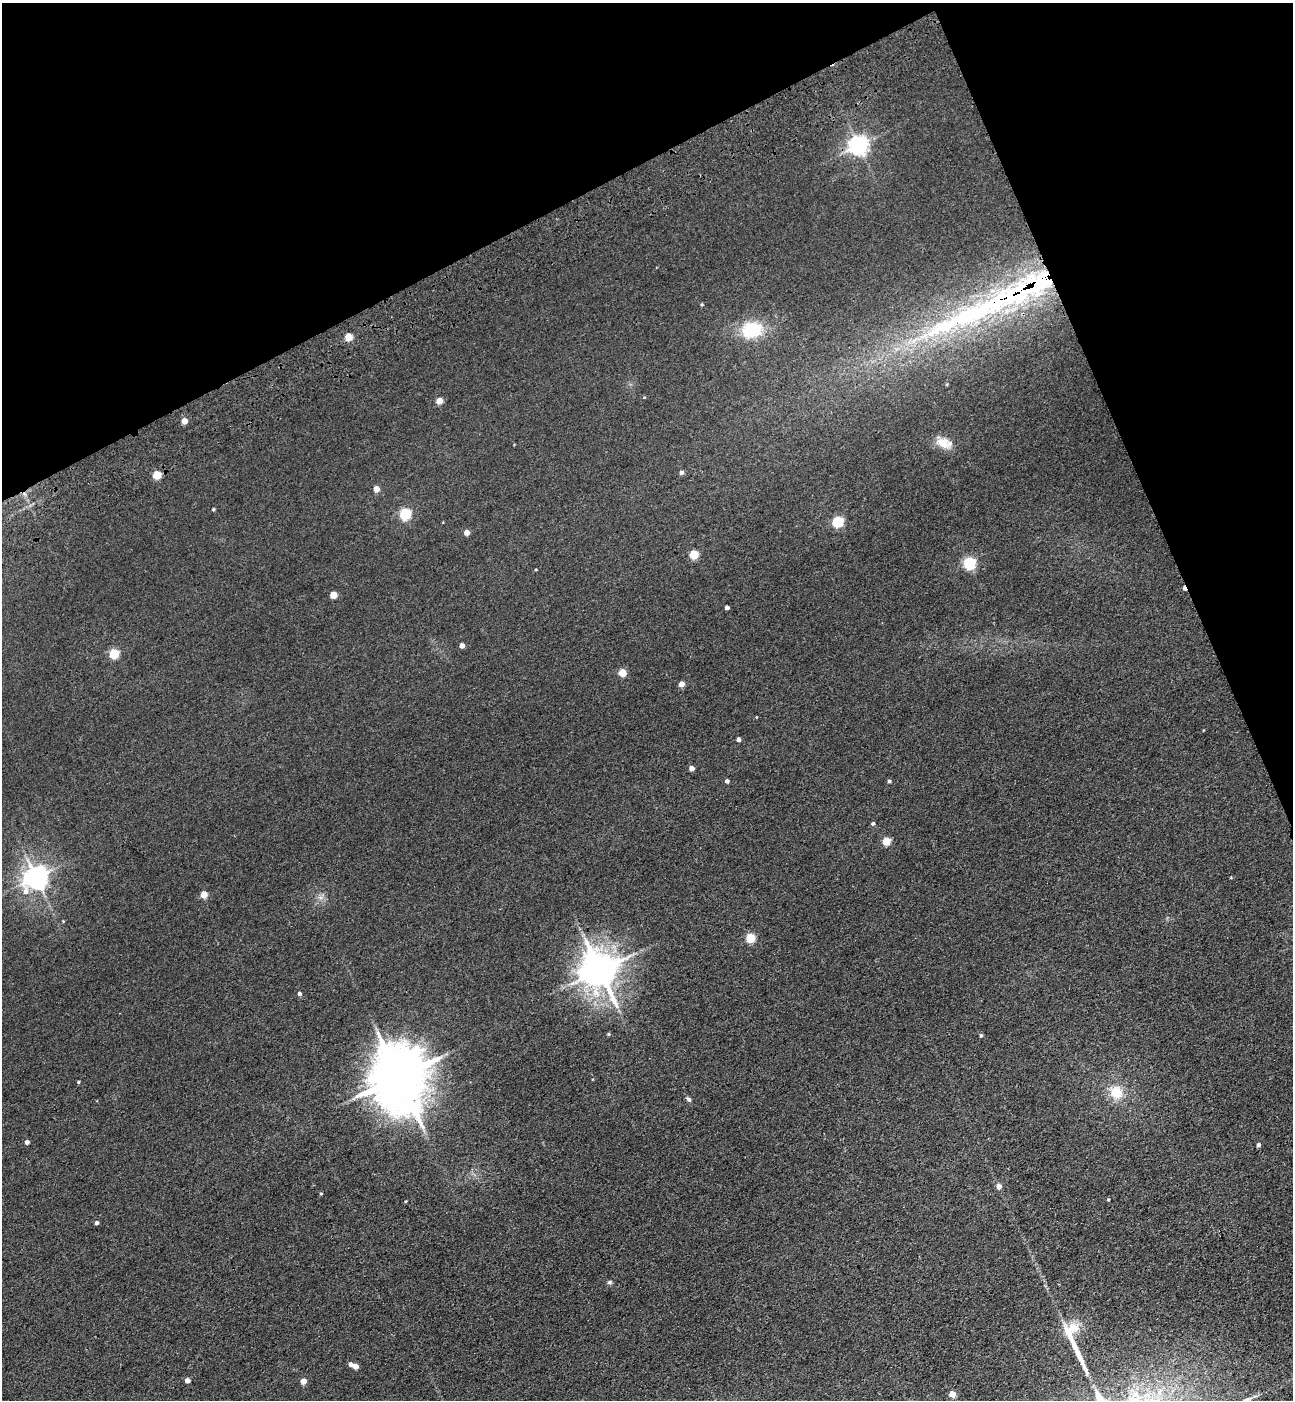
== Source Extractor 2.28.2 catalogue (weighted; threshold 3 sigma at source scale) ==
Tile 3 of 4 x 4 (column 3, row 1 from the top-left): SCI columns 2929-4219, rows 4306-5703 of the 5727 x 5814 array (HDU 1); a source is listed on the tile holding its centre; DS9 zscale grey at full resolution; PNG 1295 x 1402 px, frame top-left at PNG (2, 3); no overlay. Shown black and unused: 21% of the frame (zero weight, under 3 of 4 exposures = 6% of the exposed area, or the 3 px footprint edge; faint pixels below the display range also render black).
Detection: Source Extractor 2.28.2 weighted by HDU 2 'WHT'; one run over the whole footprint, this tile lists its part. Background 0.0395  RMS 0.0066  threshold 0.0299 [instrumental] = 3 sigma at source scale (4.5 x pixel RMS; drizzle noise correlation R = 1.50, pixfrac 1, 0.05/0.05 arcsec/px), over >= 5 px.
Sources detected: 60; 1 cosmic-ray / hot-pixel residue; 1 long thin detection or spike segment (spike, bleed or trail) — not listed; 4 inside a brighter listed object's ellipse — not listed separately; the other 54 listed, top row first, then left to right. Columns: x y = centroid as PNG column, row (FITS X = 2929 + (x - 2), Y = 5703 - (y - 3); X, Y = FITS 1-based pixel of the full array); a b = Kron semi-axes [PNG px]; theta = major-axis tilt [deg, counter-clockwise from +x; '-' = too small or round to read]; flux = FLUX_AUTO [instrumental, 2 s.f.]
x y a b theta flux
858 145 7 6 - 340
701 304 4 4 - 0.66
947 325 161 24 24 160
752 330 21 16 10 30
348 337 5 4 - 18
439 401 4 4 - 11
184 421 4 4 - 7.5
944 443 21 12 -19 9.3
681 472 5 4 - 2
157 475 5 5 - 24
376 489 4 4 - 7.1
213 509 4 3 - 0.86
405 514 5 5 - 69
837 522 5 5 - 61
466 532 4 4 - 5.9
693 554 5 5 - 24
969 563 5 5 - 91
333 595 5 4 - 13
727 608 4 4 - 2.1
462 645 4 4 - 3.9
114 654 5 5 - 38
622 673 5 5 - 16
681 684 4 4 - 6
738 739 4 4 - 1.9
691 768 4 4 - 3.5
727 781 4 4 - 1.8
889 781 4 4 - 1.3
873 823 4 4 - 1.3
886 841 5 5 - 17
36 878 8 7 - 590
204 895 5 4 - 12
321 897 7 4 18 1.7
750 938 5 5 - 30
599 970 11 10 - 1600
299 994 5 4 - 1.4
608 1034 4 4 - 0.69
981 1035 4 3 - 1
398 1077 18 15 -82 4400
78 1082 4 3 - 0.74
1116 1092 18 16 -49 14
688 1099 8 4 -37 1.3
27 1142 4 4 - 2.3
1258 1145 4 3 - 1.8
999 1186 5 5 - 3.9
321 1193 5 3 - 0.57
1108 1200 3 3 - 0.6
96 1223 4 4 - 1.6
609 1282 6 5 - 1.3
1072 1327 18 15 38 11
350 1364 5 4 - 2.6
355 1366 4 4 - 4.2
187 1380 4 4 - 4.1
303 1381 4 4 - 6.4
952 1394 5 4 - 9.4